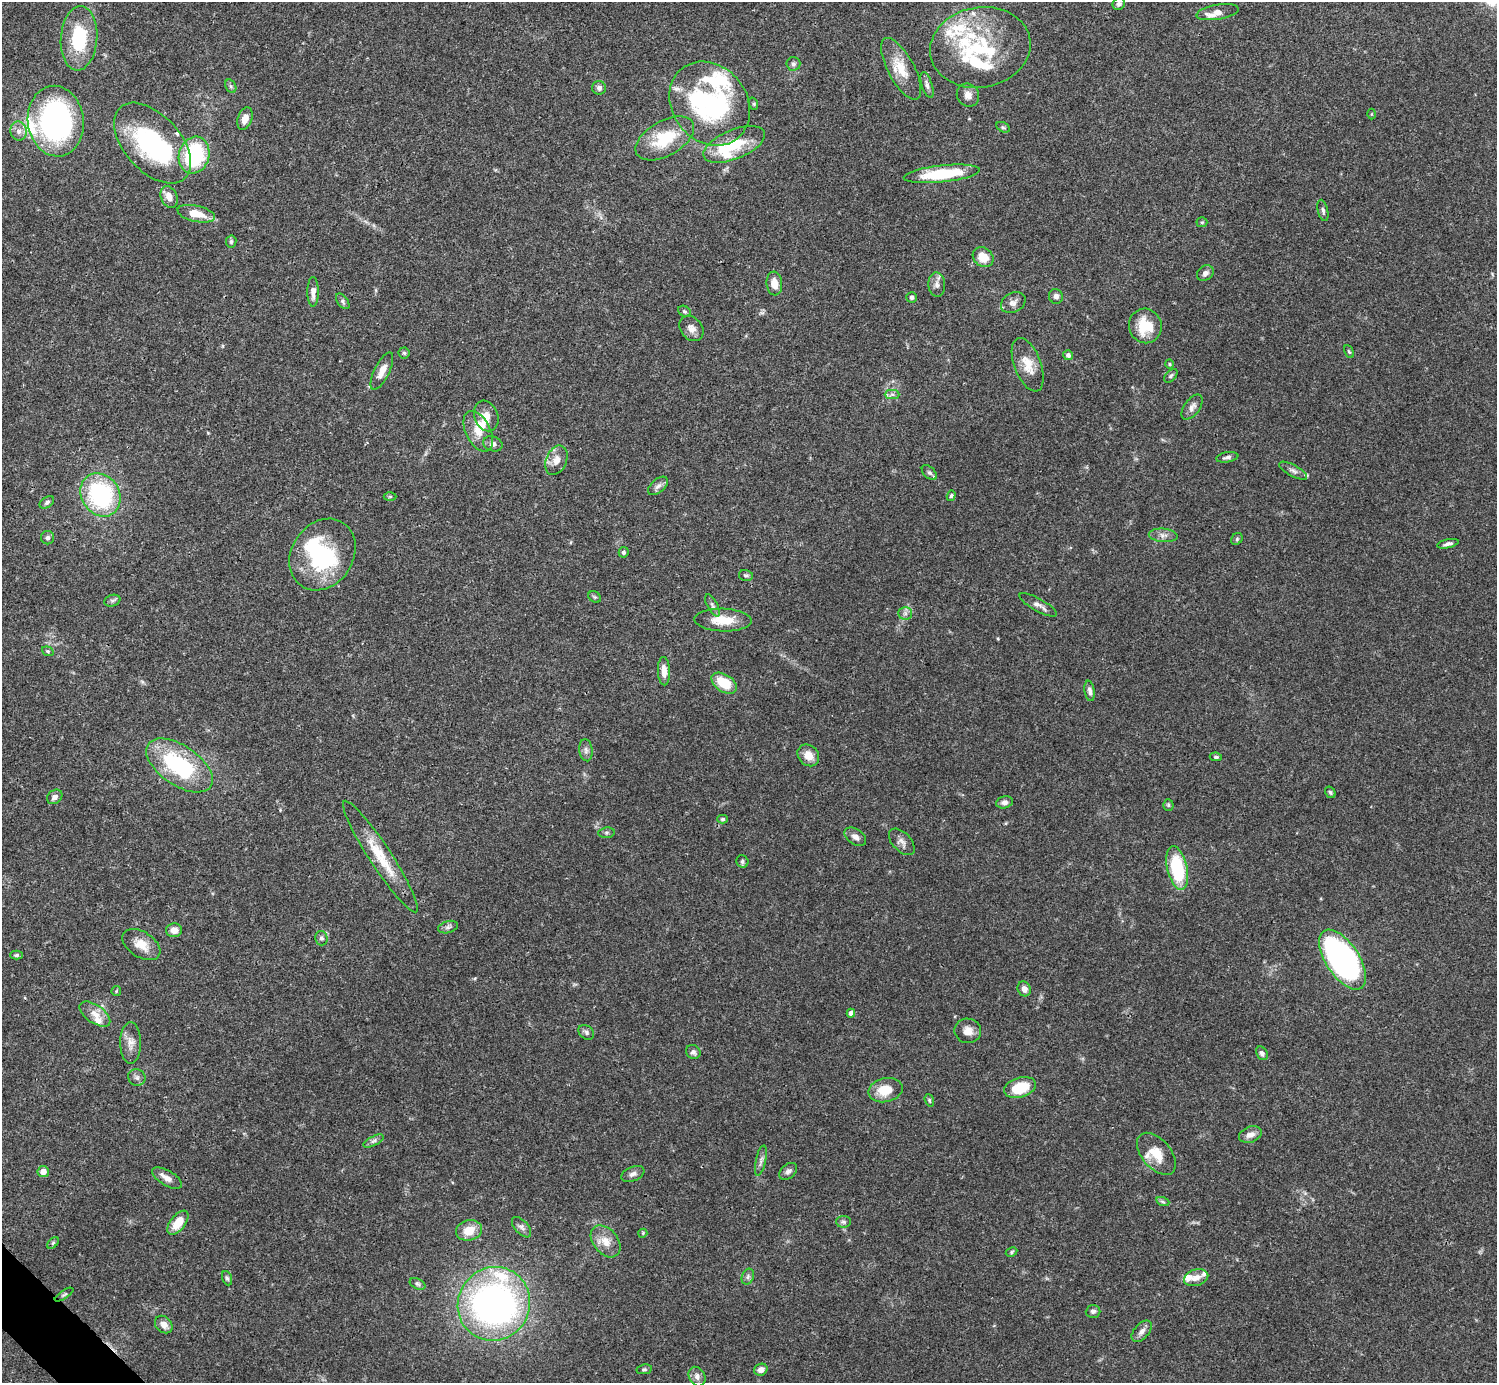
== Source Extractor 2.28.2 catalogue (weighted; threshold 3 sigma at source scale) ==
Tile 7 of 4 x 4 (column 3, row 2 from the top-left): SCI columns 2990-4484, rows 2921-4301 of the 5982 x 5981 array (HDU 1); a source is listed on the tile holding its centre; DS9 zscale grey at full resolution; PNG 1499 x 1385 px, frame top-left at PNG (2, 2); each listed source drawn as its Kron ellipse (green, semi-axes under 4 px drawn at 4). Shown black and unused: <1% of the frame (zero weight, under 3 of 4 exposures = <1% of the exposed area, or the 3 px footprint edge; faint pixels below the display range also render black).
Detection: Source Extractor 2.28.2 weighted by HDU 2 'WHT'; one run over the whole footprint, this tile lists its part. Background 0.0403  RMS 0.0026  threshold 0.0119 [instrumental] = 3 sigma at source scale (4.5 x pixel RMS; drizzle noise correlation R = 1.50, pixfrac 1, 0.05/0.05 arcsec/px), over >= 5 px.
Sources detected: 166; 5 inside a brighter object's white glare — neither listed nor drawn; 21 inside a brighter listed object's ellipse — not listed separately; the other 140 listed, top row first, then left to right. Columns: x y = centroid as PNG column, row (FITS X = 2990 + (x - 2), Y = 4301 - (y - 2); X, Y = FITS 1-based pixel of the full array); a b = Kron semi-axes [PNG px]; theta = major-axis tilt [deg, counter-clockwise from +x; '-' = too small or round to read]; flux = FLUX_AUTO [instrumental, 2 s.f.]
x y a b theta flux
1119 4 6 6 - 0.77
1217 12 21 7 9 2.3
79 38 32 18 86 15
980 47 50 40 10 25
793 64 7 6 - 0.69
901 69 34 13 -62 6
927 85 13 5 -72 0.97
231 86 7 5 -60 0.52
599 88 7 7 - 0.91
968 95 12 11 - 1.7
710 104 45 37 -52 37
754 104 6 4 -72 0.35
1371 114 5 3 - 0.23
245 119 12 7 71 2.1
56 121 35 28 -83 68
1003 127 7 4 -28 0.45
18 131 9 8 - 1.5
665 138 32 17 30 12
152 143 48 28 -48 35
734 144 32 14 22 9.7
194 155 19 15 73 23
942 174 38 8 6 14
169 197 11 8 -65 2.3
1323 210 11 5 -77 0.68
196 214 19 8 -13 4.5
1202 222 5 5 - 0.37
231 241 6 5 - 0.55
983 257 11 9 -39 4.2
1205 273 9 7 37 1
774 283 12 8 -84 3
937 284 12 8 -86 1.4
313 292 15 5 90 1.9
1056 296 7 7 - 1
912 297 5 5 - 0.66
343 301 9 5 -55 0.63
1013 303 13 9 28 1.5
684 311 6 5 - 0.44
1145 326 17 16 - 7.9
691 328 14 10 -49 1.8
1349 352 6 4 -62 0.38
404 353 5 5 - 0.4
1068 355 5 5 - 0.82
1169 364 4 4 - 0.29
1028 365 28 13 -69 4.5
382 371 20 7 64 2.8
1171 376 8 5 45 0.54
892 394 7 4 0 0.69
1192 407 14 7 54 1.4
486 416 16 11 -69 2.7
478 431 22 12 -63 4.1
493 444 10 7 -18 1.1
1227 457 11 5 10 0.83
556 460 15 10 67 2.5
1293 471 15 5 -28 1.1
929 473 9 5 -44 0.66
658 486 12 6 41 1.1
100 495 23 19 -57 32
951 496 5 4 - 0.41
390 497 6 4 1 0.35
47 502 8 5 34 0.69
1163 535 14 7 -5 1.4
48 538 6 6 - 0.73
1237 539 6 5 - 0.44
1448 544 11 4 13 0.91
624 552 5 5 - 0.61
322 555 38 30 56 23
746 575 7 5 -13 0.52
595 597 7 5 -34 0.39
112 601 8 5 17 0.65
712 605 12 5 -61 0.79
1038 605 21 6 -29 1.6
905 613 7 6 - 0.79
723 620 28 11 -2 5.8
48 651 6 4 -20 0.4
664 671 14 6 -88 2.3
724 683 14 8 -33 7.1
1090 691 10 5 -81 1
586 750 11 6 -83 0.95
808 755 12 9 -46 3
1216 757 6 4 -8 0.41
179 765 38 20 -34 26
1330 792 6 5 - 0.48
55 797 8 6 37 1.2
1004 802 8 6 11 1.2
1168 805 5 5 - 0.42
723 819 5 4 - 0.42
606 833 8 5 7 0.51
855 837 12 7 -33 1.4
902 842 16 9 -46 1.6
380 857 66 11 -57 9.4
742 861 6 6 - 0.54
1177 868 22 10 -77 17
448 927 10 6 15 0.81
174 930 8 7 - 1.9
321 938 7 6 - 0.66
141 945 21 12 -32 4
16 955 6 4 0 0.47
1343 960 34 16 -56 90
1024 989 7 6 - 1.4
116 991 5 4 - 0.29
851 1013 4 4 - 1.3
95 1014 18 9 -35 2.5
968 1031 13 12 - 2.2
586 1032 8 6 -39 0.74
131 1043 21 10 -89 2.5
693 1052 7 6 - 0.88
1262 1053 7 5 -58 0.8
137 1077 9 8 - 0.94
1020 1087 16 10 18 7.7
885 1090 17 12 12 5.6
929 1100 6 4 -72 0.42
1250 1135 12 8 21 1.7
374 1141 11 4 26 0.84
1156 1154 25 14 -50 5.1
761 1161 15 5 78 1.1
43 1171 6 5 - 2
788 1171 10 7 43 0.97
633 1174 12 7 24 1.1
167 1178 17 7 -30 1.7
1163 1202 7 4 -19 0.45
843 1222 7 5 -2 0.63
178 1223 14 7 52 4.8
522 1227 12 6 -48 1
469 1230 13 10 13 4.4
643 1233 5 3 - 0.25
606 1241 18 12 -51 3.4
53 1243 7 4 46 0.43
1011 1252 6 4 29 0.38
748 1277 8 6 70 0.7
227 1278 7 4 -69 0.5
1196 1278 12 8 16 2
417 1284 8 5 -27 0.57
64 1295 11 4 33 0.43
494 1304 37 36 - 110
1093 1311 7 6 - 0.74
164 1325 10 7 -45 1.9
1142 1331 13 7 49 1.4
644 1369 8 5 10 0.5
761 1370 7 6 - 1.5
697 1377 10 8 -62 1.3